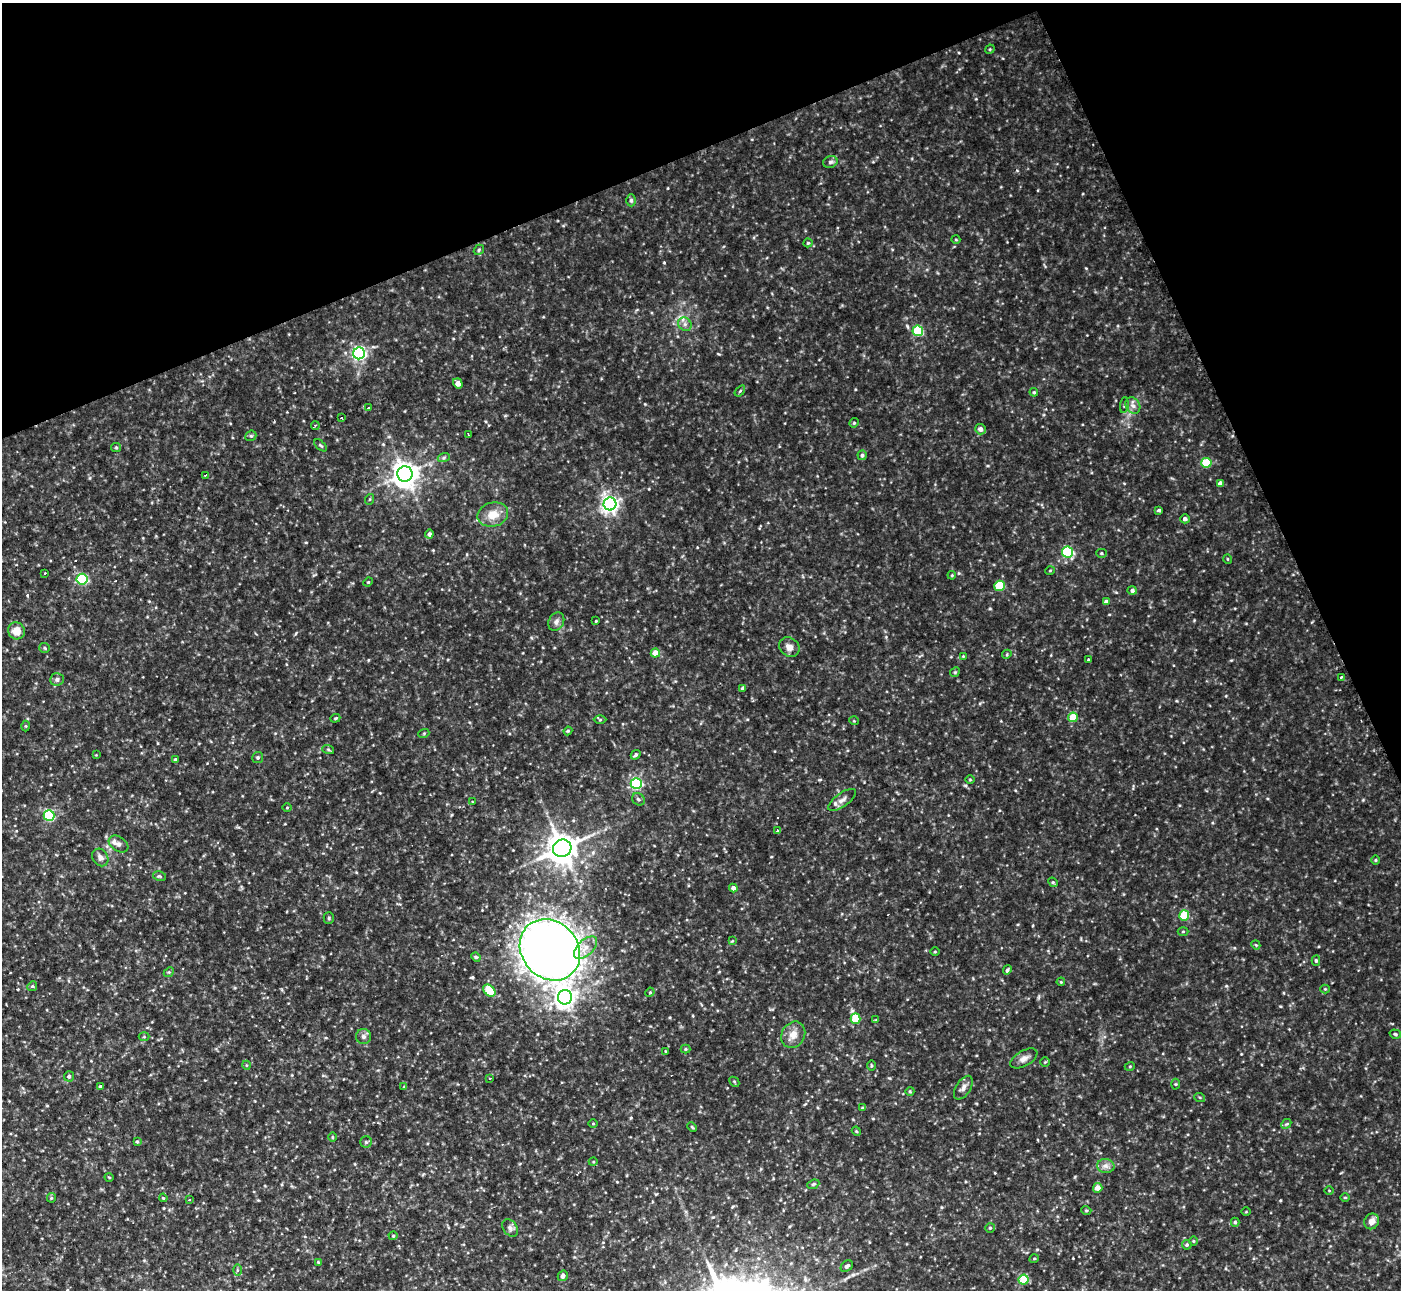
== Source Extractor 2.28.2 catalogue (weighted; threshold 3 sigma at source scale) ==
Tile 3 of 4 x 4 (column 3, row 1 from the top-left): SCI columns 2866-4264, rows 4149-5436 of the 6173 x 5943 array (HDU 1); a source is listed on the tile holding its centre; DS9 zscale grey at full resolution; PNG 1403 x 1292 px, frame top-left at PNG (2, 3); each listed source drawn as its Kron ellipse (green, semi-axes under 4 px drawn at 4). Shown black and unused: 21% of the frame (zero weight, under 2 of 3 exposures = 1% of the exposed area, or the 3 px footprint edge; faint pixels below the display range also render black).
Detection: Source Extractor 2.28.2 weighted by HDU 2 'WHT'; one run over the whole footprint, this tile lists its part. Background 0.0722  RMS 0.01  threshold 0.0452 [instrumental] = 3 sigma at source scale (4.5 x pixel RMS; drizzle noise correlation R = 1.50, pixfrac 1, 0.05/0.05 arcsec/px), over >= 5 px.
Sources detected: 165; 5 cosmic-ray / hot-pixel residue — neither listed nor drawn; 1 inside a brighter listed object's ellipse — not listed separately; the other 159 listed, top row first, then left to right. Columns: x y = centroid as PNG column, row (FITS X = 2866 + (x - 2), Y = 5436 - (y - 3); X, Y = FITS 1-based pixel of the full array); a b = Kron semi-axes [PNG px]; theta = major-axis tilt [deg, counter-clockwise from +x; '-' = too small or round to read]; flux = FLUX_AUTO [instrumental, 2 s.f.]
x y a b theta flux
990 49 5 4 - 1.1
830 162 7 5 17 2.4
631 200 6 4 -90 2
956 240 4 3 - 0.79
808 243 4 4 - 1.1
479 250 5 4 - 1.3
685 324 7 6 - 3.5
918 331 5 5 - 61
359 353 6 6 - 220
458 383 5 4 - 9
740 391 6 3 53 1.1
1034 392 4 4 - 1.2
1124 405 8 4 82 1.5
1133 406 9 7 -55 4.3
369 408 3 2 - 1.5
341 418 3 2 - 1.8
854 423 5 4 - 1.3
315 425 4 3 - 1.7
980 429 5 5 - 4.8
469 435 3 2 - 1.7
251 436 6 5 - 1.7
320 445 8 3 -40 1.4
116 447 5 4 - 1.2
862 455 5 4 - 2.2
444 457 6 4 20 1.4
1206 463 5 5 - 40
405 474 7 7 - 1100
205 475 3 3 - 1
1220 483 4 4 - 5
370 499 5 3 - 0.95
610 504 6 6 - 400
1159 510 4 3 - 1.7
493 514 15 12 14 14
1185 519 5 4 - 3
429 534 4 4 - 3.3
1068 552 5 5 - 110
1101 553 5 4 - 1.4
1228 559 5 3 - 0.82
1050 571 5 3 - 0.77
45 573 3 3 - 1.4
952 575 4 3 - 0.92
82 579 5 5 - 110
368 582 5 3 - 0.85
999 586 5 5 - 54
1132 590 5 4 - 2.8
1106 602 4 4 - 4.2
556 621 10 7 60 4
596 621 3 2 - 0.78
16 631 8 8 - 12
789 647 11 9 -40 6.5
45 648 5 5 - 1.5
655 653 4 4 - 13
1007 654 5 3 - 1.1
963 656 4 4 - 0.84
1088 660 4 2 - 0.76
955 672 5 4 - 1.2
1341 677 3 3 - 2
57 679 7 6 - 2.7
743 689 4 4 - 3.3
1073 717 5 4 - 22
335 718 5 4 - 1.2
600 720 6 4 0 1.4
854 721 5 3 - 0.78
26 726 5 3 - 0.98
568 731 4 4 - 1.2
424 733 5 3 - 1.1
328 749 6 4 -20 1.4
96 755 4 4 - 0.81
636 755 5 4 - 2
258 757 5 5 - 1.9
176 760 3 3 - 2.5
970 779 5 3 - 0.82
636 783 5 5 - 120
638 799 7 5 -43 2.2
842 800 16 7 35 5.8
472 802 2 2 - 1
287 807 5 3 - 0.87
49 816 5 5 - 95
778 831 3 3 - 3.6
119 844 10 7 -33 3.9
562 848 9 8 - 1600
100 857 9 7 -56 4.5
1376 860 5 3 - 1.1
159 876 7 4 -10 1.6
1053 882 5 4 - 1.4
733 888 4 4 - 4.2
1184 916 5 5 - 39
329 918 5 5 - 1.3
1183 932 5 3 - 1.1
732 941 4 3 - 0.77
1256 945 4 3 - 0.97
585 948 14 8 44 8.8
550 950 33 28 -48 1400
935 952 4 3 - 0.91
476 957 5 4 - 1.4
1316 961 5 4 - 1.7
1007 970 5 4 - 1.8
169 972 5 4 - 1.3
1061 982 4 3 - 0.84
32 986 5 4 - 1.3
1325 989 4 4 - 1
489 991 7 5 -44 40
650 992 5 3 - 0.99
565 997 7 7 - 520
855 1018 5 5 - 33
876 1020 4 3 - 0.84
1395 1034 6 4 -18 1.5
793 1035 14 11 57 9.7
144 1037 5 3 - 0.92
363 1037 7 7 - 3.1
686 1049 5 4 - 1.2
665 1051 3 3 - 1.3
1024 1058 15 7 29 5.6
1045 1062 4 4 - 0.97
246 1065 4 3 - 0.77
871 1066 5 3 - 1.1
1130 1066 5 3 - 0.89
69 1076 5 5 - 2.2
490 1078 3 2 - 1.8
734 1082 6 3 -44 1.2
1176 1084 5 3 - 1
100 1086 4 4 - 1.2
404 1087 4 3 - 0.93
963 1088 13 7 58 4.9
910 1091 4 4 - 1.1
1200 1098 5 3 - 1.2
862 1108 4 4 - 0.96
593 1124 5 3 - 0.97
1286 1124 6 4 43 1.4
692 1127 5 3 - 1.1
856 1131 5 3 - 1
332 1137 5 3 - 0.91
137 1142 4 3 - 1.4
366 1142 5 5 - 1.7
593 1162 4 3 - 0.89
1106 1166 9 7 -1 4.2
109 1177 4 3 - 0.82
813 1184 6 4 21 1.5
1098 1188 5 4 - 8.2
1329 1191 4 3 - 0.69
51 1198 5 4 - 1.2
163 1198 4 3 - 0.96
1345 1198 4 3 - 0.97
189 1200 3 3 - 1.1
1086 1210 5 3 - 0.91
1246 1212 5 3 - 0.83
1371 1221 8 7 - 6.4
1235 1222 4 4 - 1.6
510 1228 10 7 -54 3.5
990 1228 5 4 - 1.5
393 1236 4 4 - 1
1193 1241 5 3 - 0.93
1187 1245 5 4 - 1.7
1034 1259 5 3 - 1
318 1262 4 4 - 0.98
847 1266 7 5 37 2.6
237 1270 6 4 90 1.3
563 1276 5 5 - 3.5
1024 1280 5 5 - 31